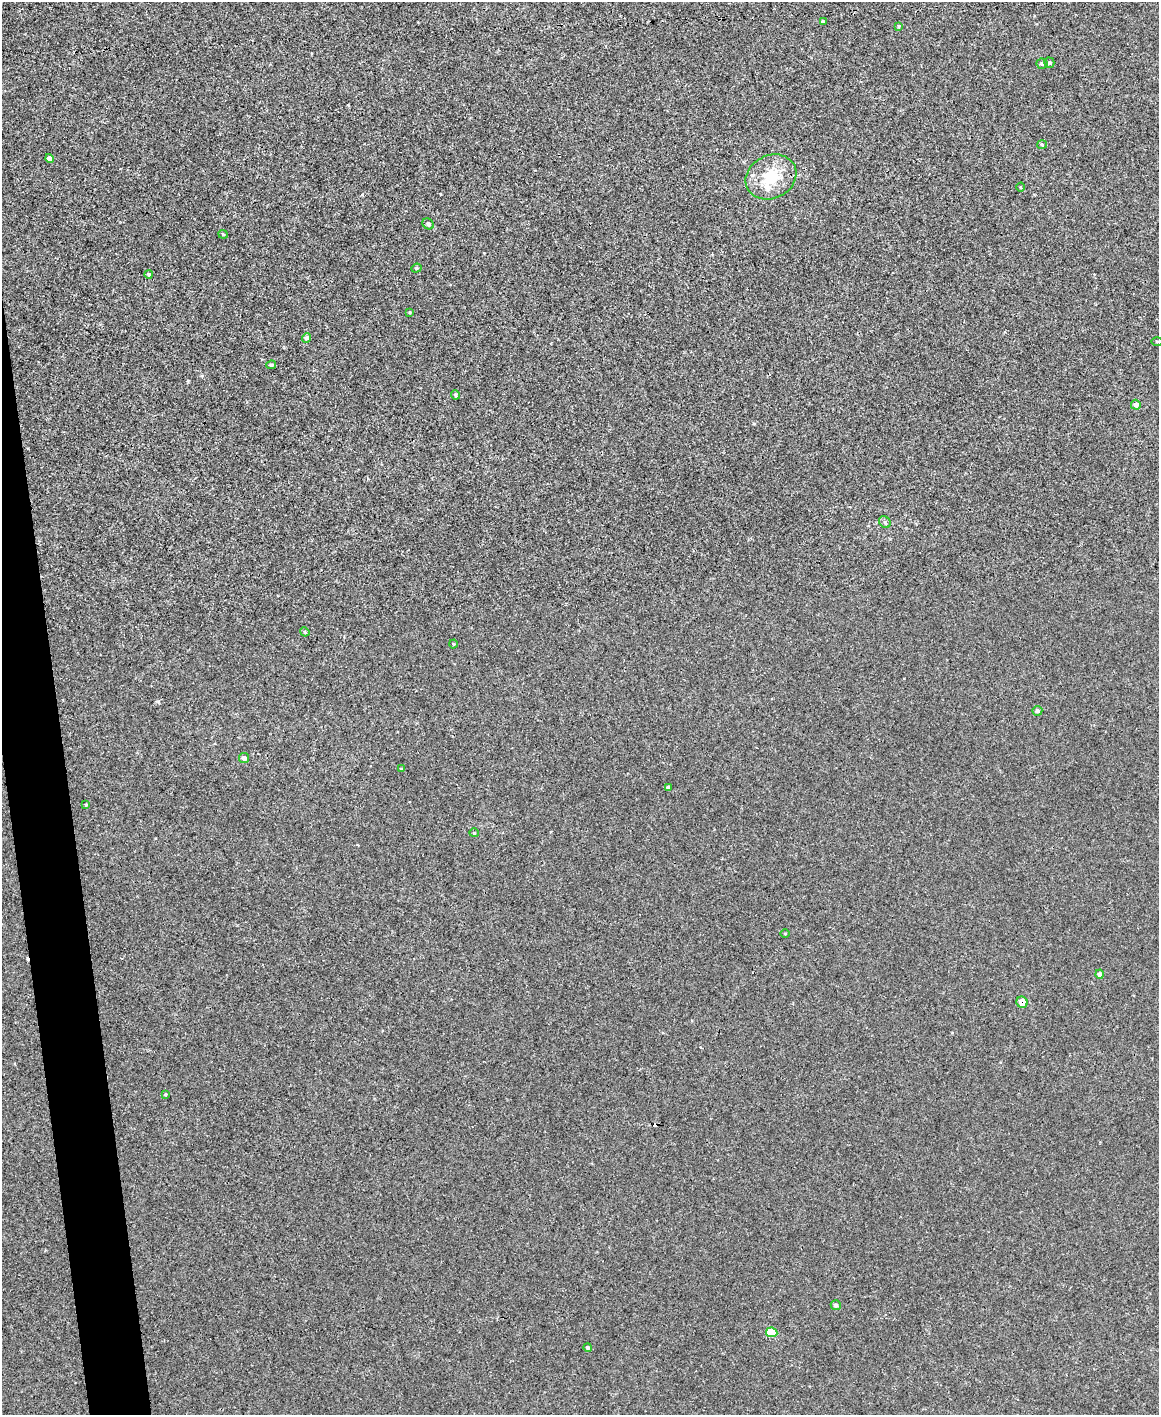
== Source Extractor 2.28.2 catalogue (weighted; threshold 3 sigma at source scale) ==
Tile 7 of 4 x 3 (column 3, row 2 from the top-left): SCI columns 2316-3472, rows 1548-2960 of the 4630 x 4614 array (HDU 1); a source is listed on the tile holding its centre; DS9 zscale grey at full resolution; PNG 1161 x 1417 px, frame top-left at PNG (2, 2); each listed source drawn as its Kron ellipse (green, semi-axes under 4 px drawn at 4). Shown black and unused: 3% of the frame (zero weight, under 3 of 4 exposures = <1% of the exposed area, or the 3 px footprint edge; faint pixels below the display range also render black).
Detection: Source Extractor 2.28.2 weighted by HDU 2 'WHT'; one run over the whole footprint, this tile lists its part. Background 0.00112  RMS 0.0035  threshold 0.0157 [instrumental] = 3 sigma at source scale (4.5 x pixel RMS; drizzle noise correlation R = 1.50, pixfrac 1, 0.05/0.05 arcsec/px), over >= 5 px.
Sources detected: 38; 2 cosmic-ray / hot-pixel residue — neither listed nor drawn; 2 inside a brighter listed object's ellipse — not listed separately; the other 34 listed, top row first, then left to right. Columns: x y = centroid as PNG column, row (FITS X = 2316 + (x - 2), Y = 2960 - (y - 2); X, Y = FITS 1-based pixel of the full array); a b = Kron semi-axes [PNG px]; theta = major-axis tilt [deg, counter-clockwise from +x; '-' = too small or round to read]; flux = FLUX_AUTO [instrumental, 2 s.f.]
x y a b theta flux
823 22 4 3 - 0.75
899 26 4 3 - 0.3
1049 62 5 5 - 0.68
1042 64 5 5 - 0.77
1042 144 5 3 - 0.35
50 158 4 4 - 2.2
771 177 26 21 27 13
1021 187 4 3 - 0.32
428 224 6 5 - 0.78
223 234 5 4 - 0.38
416 268 5 4 - 0.49
149 274 4 4 - 0.6
410 312 3 3 - 0.3
307 338 5 4 - 1
1157 342 5 3 - 0.35
271 365 5 4 - 0.6
455 395 5 3 - 0.33
1136 405 5 5 - 1.2
885 522 6 5 - 0.62
305 632 5 3 - 0.34
453 644 4 3 - 0.32
1037 711 5 5 - 0.7
244 758 5 5 - 1.4
402 769 4 3 - 0.44
668 787 4 4 - 0.55
86 805 4 4 - 0.43
474 833 4 4 - 0.37
785 934 5 3 - 0.31
1099 974 4 4 - 1.2
1022 1002 6 5 - 4.7
165 1094 3 3 - 0.43
836 1305 5 5 - 0.94
772 1332 5 4 - 9
588 1348 4 4 - 0.64
Overlapping masked pixels (flux is a lower limit): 1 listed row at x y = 1022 1002
Unlisted compact peaks at least as high as the median listed source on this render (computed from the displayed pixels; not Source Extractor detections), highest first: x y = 158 701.